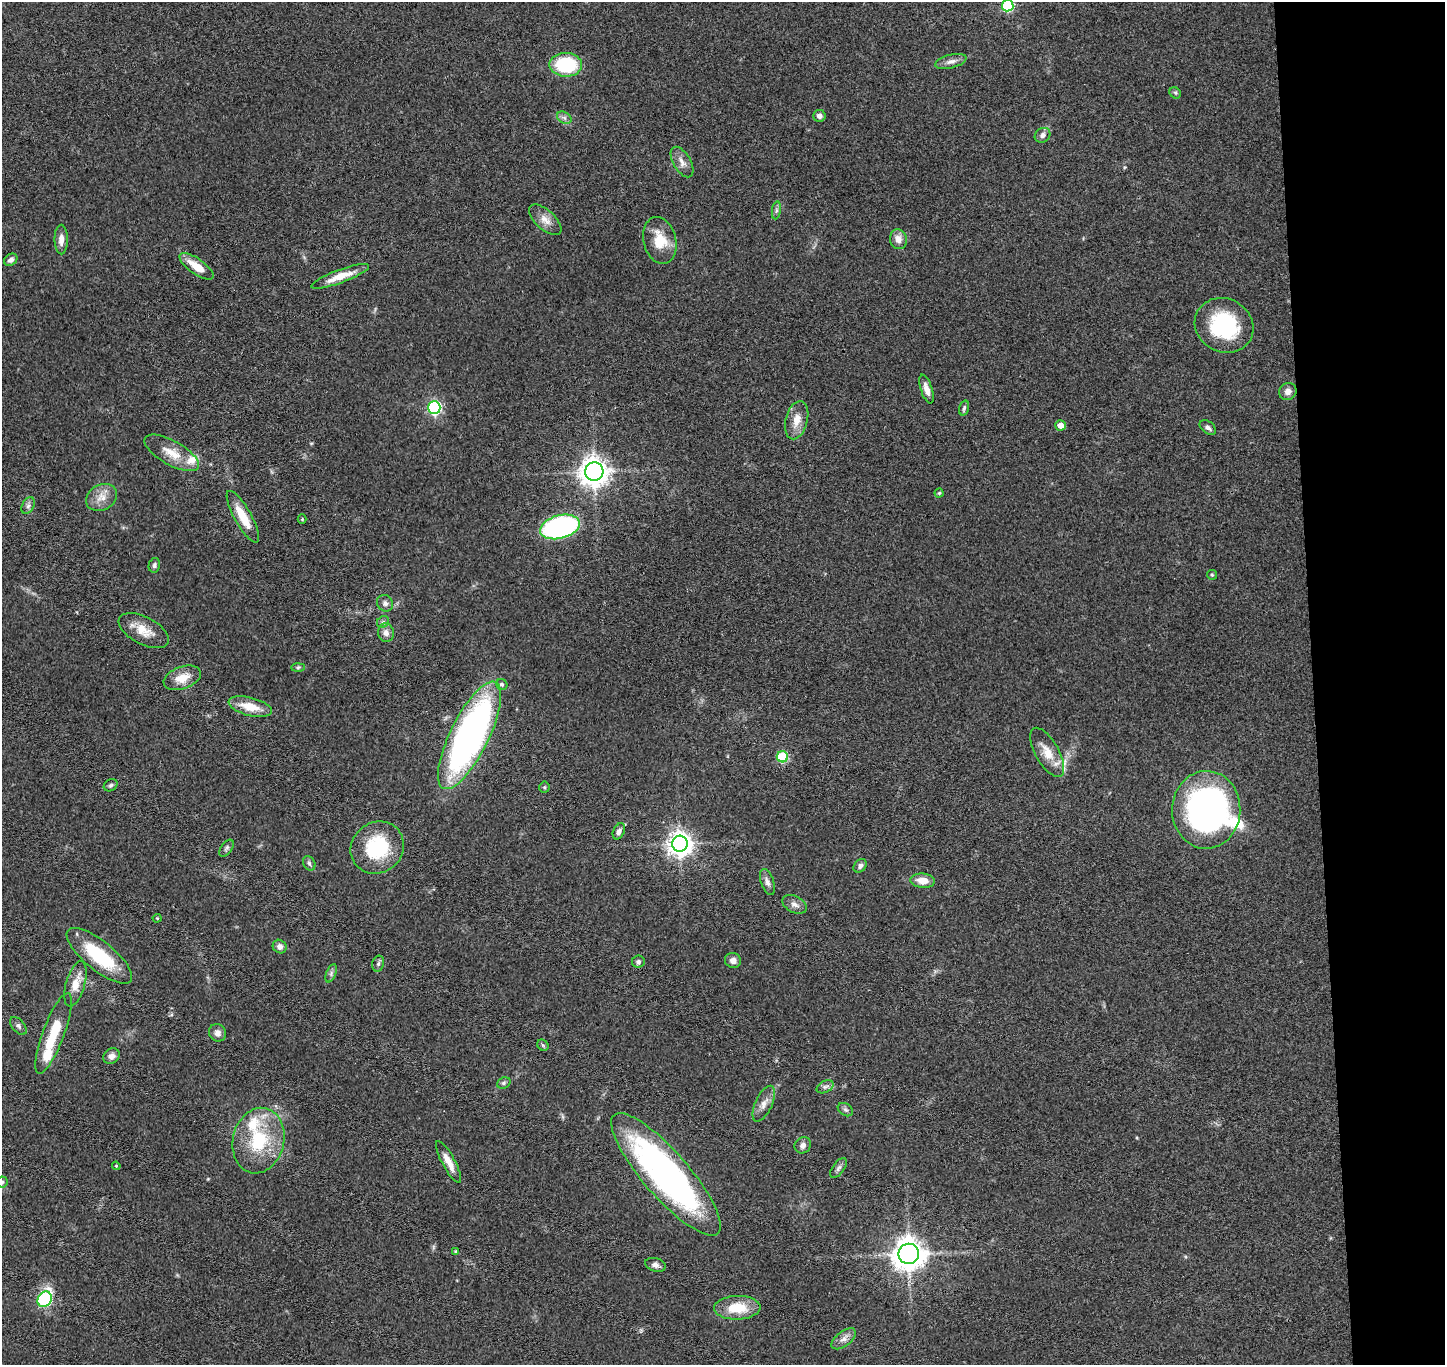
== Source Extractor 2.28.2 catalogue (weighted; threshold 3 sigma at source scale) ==
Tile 6 of 3 x 3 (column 3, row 2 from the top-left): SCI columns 2944-4386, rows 1514-2876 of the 4442 x 4370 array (HDU 1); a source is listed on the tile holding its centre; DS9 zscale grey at full resolution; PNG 1447 x 1367 px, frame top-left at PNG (2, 2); each listed source drawn as its Kron ellipse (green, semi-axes under 4 px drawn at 4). Shown black and unused: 9% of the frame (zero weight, under 3 of 4 exposures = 6% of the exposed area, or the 3 px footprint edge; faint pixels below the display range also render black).
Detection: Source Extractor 2.28.2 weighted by HDU 2 'WHT'; one run over the whole footprint, this tile lists its part. Background 0.0832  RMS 0.0057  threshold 0.0256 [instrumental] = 3 sigma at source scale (4.5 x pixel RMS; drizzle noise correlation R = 1.50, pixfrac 1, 0.05/0.05 arcsec/px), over >= 5 px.
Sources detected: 91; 1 inside a brighter object's white glare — neither listed nor drawn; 3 inside a brighter listed object's ellipse — not listed separately; the other 87 listed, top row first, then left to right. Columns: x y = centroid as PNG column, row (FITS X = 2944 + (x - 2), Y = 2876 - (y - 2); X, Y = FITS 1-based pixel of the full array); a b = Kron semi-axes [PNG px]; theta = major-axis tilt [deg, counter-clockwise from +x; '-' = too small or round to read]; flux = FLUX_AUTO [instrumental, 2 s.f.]
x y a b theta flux
1008 6 5 5 - 47
951 61 16 6 14 3.5
566 65 16 12 -1 35
1175 93 6 5 - 0.93
819 116 6 6 - 2.4
564 118 8 5 -31 1.8
1043 135 8 7 - 2.3
682 162 17 8 -60 4
776 210 9 4 82 1.4
545 220 20 9 -42 5.4
898 239 10 8 -76 4.5
61 240 15 6 -90 3.8
660 240 24 16 -76 14
11 260 7 5 37 2.3
197 266 20 7 -35 9.6
340 276 31 6 20 10
1224 325 30 26 -29 45
927 389 15 6 -72 4.4
1288 391 9 8 - 3.2
434 407 6 6 - 98
964 408 7 4 74 1.2
797 420 19 11 75 7.2
1061 425 5 5 - 4.8
1208 427 9 6 -38 2
172 453 30 12 -29 11
594 472 9 9 - 640
939 493 4 4 - 0.78
101 497 16 12 28 6.7
28 506 9 6 63 1.9
243 517 29 8 -61 13
302 519 4 4 - 0.54
560 527 20 11 14 110
154 565 7 5 77 1.4
1212 575 5 4 - 0.69
385 603 9 7 -48 2.1
383 622 6 5 - 1.2
144 631 27 13 -28 10
386 633 9 8 - 2.9
298 667 7 4 2 0.93
182 678 19 11 20 9.1
502 684 6 5 - 1.3
250 707 22 9 -14 12
470 735 59 19 64 230
1047 752 27 11 -60 9.8
782 757 5 5 - 41
111 785 7 5 31 1.2
544 787 5 5 - 0.83
1206 810 39 34 89 210
619 831 8 5 64 2.3
680 844 8 8 - 540
226 848 10 5 54 1.4
377 848 27 25 40 37
309 863 8 6 -61 1.3
860 866 7 5 50 1.6
923 881 12 7 -5 7.1
767 882 13 6 -71 2.4
794 904 13 8 -27 3
157 918 4 4 - 0.6
280 947 7 6 - 2.8
99 956 40 14 -39 35
733 960 8 7 - 3.2
638 962 6 6 - 1.7
378 964 8 6 73 1.3
331 973 9 5 68 1.5
75 984 23 9 74 9.1
18 1026 10 6 -50 1.7
54 1033 43 10 69 21
218 1033 9 8 - 3
543 1045 6 5 - 0.89
112 1056 8 7 - 3.2
504 1083 7 5 22 1.1
825 1087 9 5 28 1.9
764 1104 19 8 65 4.8
845 1110 8 6 -34 1.5
258 1141 33 25 76 35
803 1145 8 7 - 2.2
449 1162 24 6 -62 6.3
116 1166 4 3 - 0.57
839 1168 11 5 53 1.8
666 1174 79 22 -49 200
2 1182 5 5 - 0.91
456 1251 3 3 - 0.84
909 1254 10 10 - 820
655 1265 11 6 -16 2.2
45 1299 8 6 62 62
737 1308 23 12 2 16
844 1339 14 7 37 3.4
Isophote crosses this tile's border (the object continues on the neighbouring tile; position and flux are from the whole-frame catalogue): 2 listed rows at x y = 1008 6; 2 1182